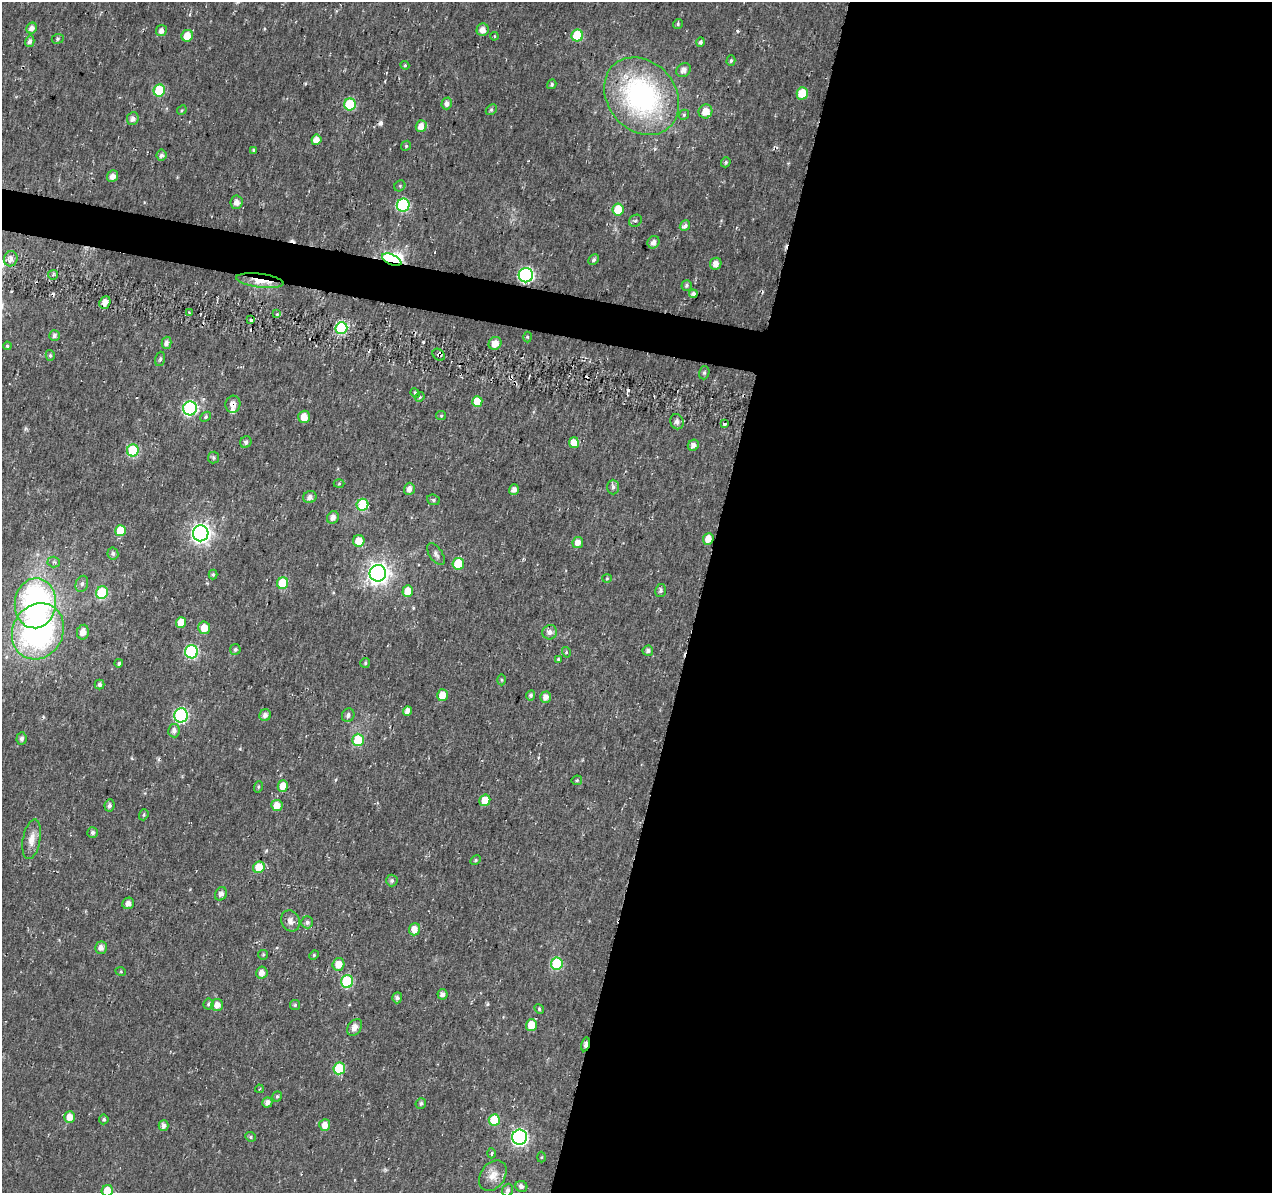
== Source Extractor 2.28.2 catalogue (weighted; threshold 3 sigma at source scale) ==
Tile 12 of 4 x 4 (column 4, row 3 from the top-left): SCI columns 3824-5093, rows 1473-2663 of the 5101 x 5331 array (HDU 1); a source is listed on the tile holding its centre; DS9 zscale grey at full resolution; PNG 1274 x 1195 px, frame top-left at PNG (2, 2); each listed source drawn as its Kron ellipse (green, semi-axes under 4 px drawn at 4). Shown black and unused: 47% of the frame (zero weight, under 2 of 3 exposures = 2% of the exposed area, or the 3 px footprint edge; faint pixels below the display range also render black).
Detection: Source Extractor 2.28.2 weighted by HDU 2 'WHT'; one run over the whole footprint, this tile lists its part. Background 0.0148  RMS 0.0053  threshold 0.0239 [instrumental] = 3 sigma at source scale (4.5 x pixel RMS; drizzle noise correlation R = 1.50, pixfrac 1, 0.0396/0.0396 arcsec/px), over >= 5 px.
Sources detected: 185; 1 inside a brighter object's white glare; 5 cosmic-ray / hot-pixel residue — neither listed nor drawn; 1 inside a brighter listed object's ellipse — not listed separately; the other 178 listed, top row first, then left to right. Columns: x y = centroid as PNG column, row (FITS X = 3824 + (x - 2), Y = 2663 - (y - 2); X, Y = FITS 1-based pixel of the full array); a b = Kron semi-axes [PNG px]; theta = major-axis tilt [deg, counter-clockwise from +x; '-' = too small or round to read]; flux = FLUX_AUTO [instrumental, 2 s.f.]
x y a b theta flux
678 24 5 4 - 0.81
32 28 6 5 - 2.9
483 30 6 6 - 3.6
161 31 5 5 - 2.7
187 36 6 5 - 7.9
494 36 4 4 - 0.61
577 36 6 6 - 20
58 39 6 5 - 0.87
30 41 5 4 - 1.6
701 42 5 4 - 1.2
731 60 5 4 - 0.91
405 65 4 4 - 0.66
684 70 7 6 - 2.4
552 84 5 4 - 0.9
159 90 6 5 - 28
802 93 6 5 - 11
642 96 42 34 -50 100
447 103 6 5 - 2.2
350 104 6 6 - 30
182 110 5 4 - 0.58
491 110 6 4 45 0.85
705 111 7 6 - 6.2
684 115 5 4 - 0.78
133 118 6 5 - 2.2
421 126 6 5 - 4.5
316 140 5 5 - 4.5
406 146 5 4 - 0.76
254 150 4 4 - 0.85
161 155 5 5 - 1.8
726 162 5 4 - 0.83
112 176 6 5 - 3
400 186 6 5 - 0.89
236 202 7 6 - 2.7
403 205 6 6 - 53
618 209 6 5 - 12
635 221 7 5 32 1.2
685 226 6 4 48 2.1
654 242 6 5 - 2.8
11 259 7 6 - 3.1
392 260 10 5 -24 58
594 260 6 4 46 1.2
716 264 6 5 - 3.7
53 275 5 5 - 0.96
526 275 7 7 - 95
260 281 24 7 -7 8.2
687 285 5 5 - 1.1
693 294 4 4 - 1.9
105 302 6 5 - 4
189 312 4 3 - 1.1
277 314 3 3 - 0.52
250 320 4 2 - 0.64
341 328 6 6 - 48
54 336 5 5 - 1.4
527 337 5 3 - 0.56
167 343 6 5 - 2.2
495 343 7 6 - 5.2
7 346 4 4 - 0.87
50 355 5 4 - 0.87
439 355 7 5 -39 1.7
160 359 7 4 74 1.1
704 373 7 5 75 1
415 393 5 4 - 0.91
420 397 5 4 - 0.75
477 401 5 5 - 8.5
233 404 8 7 - 2.9
190 408 7 7 - 82
441 416 5 4 - 0.64
206 417 6 4 44 0.88
304 417 6 6 - 5.9
677 422 8 6 -67 2.2
724 424 4 3 - 3.3
246 442 6 5 - 1.4
574 443 5 5 - 6.1
693 445 6 5 - 2.4
133 450 6 6 - 38
213 458 6 5 - 1
339 484 5 3 - 0.47
613 487 7 6 - 1.6
409 489 6 5 - 2.6
514 490 5 4 - 2.5
310 497 7 6 - 2
433 500 6 5 - 0.94
362 505 6 6 - 22
333 517 6 5 - 2.2
120 531 5 5 - 13
201 533 8 8 - 270
708 539 6 5 - 4.7
359 541 6 5 - 7
578 543 5 5 - 3.7
113 553 6 5 - 1.2
436 554 12 6 -56 2
54 562 6 5 - 1.3
458 564 6 5 - 15
378 573 8 8 - 350
213 574 5 4 - 0.74
607 579 5 3 - 0.47
283 583 6 5 - 18
82 584 8 6 71 1.6
408 591 6 5 - 7.5
661 591 6 5 - 1.1
102 593 6 6 - 25
35 603 25 20 85 110
181 622 5 5 - 7.5
204 628 6 6 - 6.4
38 631 29 25 61 120
83 632 7 6 - 3.9
550 632 7 7 - 2.5
235 649 5 5 - 1.1
648 651 5 5 - 1.6
192 652 6 6 - 64
566 652 5 3 - 0.57
558 659 4 3 - 0.68
119 663 4 4 - 0.98
365 663 5 5 - 0.76
501 680 5 3 - 0.65
100 684 5 5 - 1.4
442 695 6 5 - 7.5
530 695 5 4 - 1.1
546 697 5 5 - 3.2
407 711 5 4 - 2.6
181 715 7 6 - 75
265 715 6 5 - 2.2
348 715 7 6 - 1.7
174 731 7 6 - 2.3
22 739 6 5 - 1.6
358 740 6 6 - 15
577 780 5 5 - 0.75
283 786 6 5 - 5.8
258 787 6 3 72 0.67
485 800 6 5 - 6.8
109 805 6 5 - 1.6
277 805 5 5 - 6.1
144 815 6 4 71 0.76
93 832 5 5 - 1.3
32 839 20 8 80 5.2
476 860 5 4 - 0.79
259 867 6 5 - 12
392 880 6 5 - 1.3
221 894 7 5 62 1.9
128 903 6 5 - 2.5
290 921 11 9 -65 3.1
307 922 6 6 - 1.6
414 929 6 5 - 5.2
101 948 6 5 - 2.9
263 955 5 4 - 0.66
314 955 5 4 - 0.64
338 964 6 6 - 5.9
557 964 6 6 - 32
121 972 5 3 - 0.48
262 973 6 5 - 3.4
347 981 6 6 - 34
442 994 5 5 - 2
397 998 5 5 - 1.3
209 1004 5 5 - 1.1
217 1005 6 6 - 4.1
295 1005 5 5 - 0.85
539 1009 5 4 - 0.66
531 1025 6 5 - 8.2
355 1027 9 6 51 3.7
585 1044 7 4 78 2.4
339 1068 6 5 - 20
259 1089 4 2 - 0.44
277 1096 5 4 - 0.94
267 1102 5 5 - 2.7
421 1103 5 5 - 1.2
70 1117 6 5 - 4.8
104 1119 5 4 - 1.1
494 1120 6 5 - 15
164 1125 5 5 - 2.3
325 1125 6 5 - 4.5
250 1137 5 4 - 0.88
520 1137 7 7 - 130
492 1153 5 3 - 0.9
541 1157 5 3 - 0.52
493 1176 17 12 54 5.8
521 1186 6 5 - 2.1
508 1190 6 5 - 1.7
107 1191 6 5 - 11
Overlapping masked pixels (flux is a lower limit): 6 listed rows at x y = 392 260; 260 281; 105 302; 439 355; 233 404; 585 1044
Isophote crosses this tile's border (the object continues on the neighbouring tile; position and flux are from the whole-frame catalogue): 1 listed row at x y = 107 1191